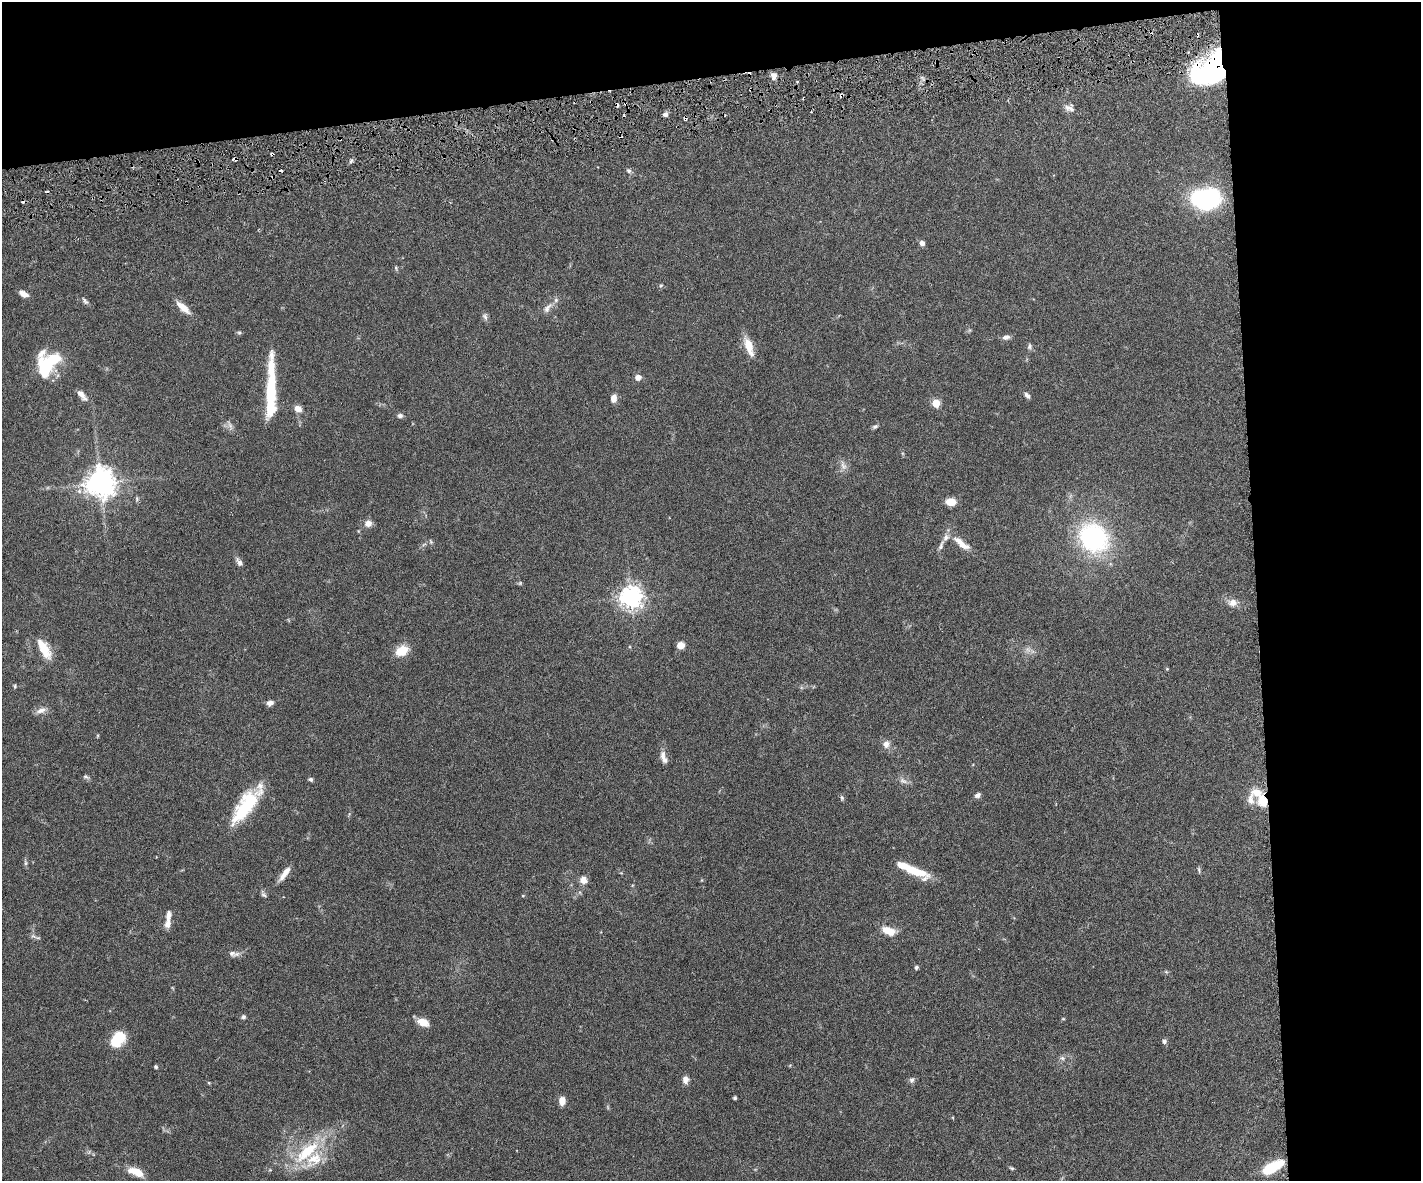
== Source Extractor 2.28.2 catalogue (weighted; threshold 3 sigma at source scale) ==
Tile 3 of 3 x 4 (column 3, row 1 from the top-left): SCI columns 2994-4412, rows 3597-4775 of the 4677 x 4892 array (HDU 1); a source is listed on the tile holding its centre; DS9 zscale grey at full resolution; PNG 1423 x 1183 px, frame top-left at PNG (2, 2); no overlay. Shown black and unused: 18% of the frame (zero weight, under 3 of 6 exposures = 5% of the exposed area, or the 3 px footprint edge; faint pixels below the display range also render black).
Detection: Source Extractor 2.28.2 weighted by HDU 2 'WHT'; one run over the whole footprint, this tile lists its part. Background 0.0471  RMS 0.0026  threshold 0.0107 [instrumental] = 3 sigma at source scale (4.09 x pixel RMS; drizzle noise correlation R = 1.36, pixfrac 0.8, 0.05/0.05 arcsec/px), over >= 5 px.
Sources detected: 109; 10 cosmic-ray / hot-pixel residue — not listed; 11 inside a brighter listed object's ellipse — not listed separately; the other 88 listed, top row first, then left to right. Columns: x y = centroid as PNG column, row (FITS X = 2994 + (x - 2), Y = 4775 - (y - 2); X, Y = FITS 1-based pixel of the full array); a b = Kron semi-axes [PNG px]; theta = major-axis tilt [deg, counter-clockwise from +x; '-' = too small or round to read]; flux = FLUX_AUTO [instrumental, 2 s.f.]
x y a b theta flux
1211 70 36 24 34 47
774 76 9 7 81 1.3
1069 108 14 8 -19 1.4
665 114 7 6 - 0.71
620 136 3 2 - 0.31
340 139 3 2 - 0.3
272 154 3 3 - 0.42
351 161 7 4 53 0.45
629 171 6 5 - 0.61
1206 199 31 22 6 26
922 243 6 5 - 0.89
396 268 6 4 -72 0.32
661 285 5 3 - 0.28
23 293 9 5 -32 1.8
85 301 11 5 -53 0.6
183 307 19 7 -42 2.8
547 308 15 7 56 1.4
485 316 10 6 -47 0.69
239 332 6 4 0 0.35
1006 337 9 6 14 0.96
749 346 23 8 -72 3.8
1029 346 8 6 78 0.54
46 367 32 18 64 11
638 377 6 6 - 1.4
81 395 17 6 -49 1.5
1027 395 9 5 -52 0.7
271 397 69 9 89 16
614 398 8 6 78 1.7
936 403 5 5 - 7.9
298 409 8 7 - 1.8
400 416 7 6 - 0.61
230 426 11 5 -65 0.88
875 426 7 5 21 0.53
843 466 14 7 -70 1.3
101 483 10 9 - 270
137 499 6 5 - 0.4
951 502 8 7 - 3.5
368 523 9 8 - 1.5
1093 538 30 25 -44 32
430 541 6 4 -70 0.31
961 543 27 8 -38 3.2
941 545 13 6 71 0.92
239 562 12 6 -61 0.97
520 583 6 4 47 0.29
631 597 7 7 - 190
1232 603 12 10 7 1.8
681 645 6 6 - 2.7
44 649 26 10 -60 4.8
402 651 15 11 31 4.1
1167 669 4 4 - 0.22
15 686 5 4 - 0.3
270 703 7 6 - 1.1
41 710 14 7 18 1.4
886 744 10 9 - 1.4
664 757 17 7 -71 1.6
86 777 8 5 -28 0.48
311 779 5 5 - 0.52
903 781 12 6 -25 0.98
977 795 7 5 33 0.76
842 797 7 5 -70 0.42
1262 801 14 12 -65 3.8
246 805 49 16 53 14
26 863 7 4 90 0.44
1199 870 10 3 -81 0.38
916 871 30 9 -22 6.4
285 873 20 6 54 2.2
583 880 9 9 - 1.6
264 895 9 5 -31 0.49
168 924 13 7 81 1.5
890 932 12 10 -3 2.6
33 936 10 4 -32 0.53
233 954 15 7 -7 1.2
916 968 5 4 - 0.41
243 1017 6 6 - 0.46
1063 1019 5 3 - 0.21
423 1022 11 7 -24 3.3
118 1039 18 12 47 7.3
1164 1041 7 6 - 0.57
1062 1058 8 6 -22 0.61
156 1067 4 4 - 0.35
685 1080 9 7 84 1.3
912 1080 8 6 57 0.7
735 1098 4 3 - 0.38
562 1101 10 7 90 1.7
307 1151 42 14 42 12
1272 1167 20 8 28 11
1012 1168 6 4 -26 0.33
137 1172 14 8 -33 3.4
Overlapping masked pixels (flux is a lower limit): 5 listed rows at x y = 1211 70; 620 136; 340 139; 272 154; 1262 801